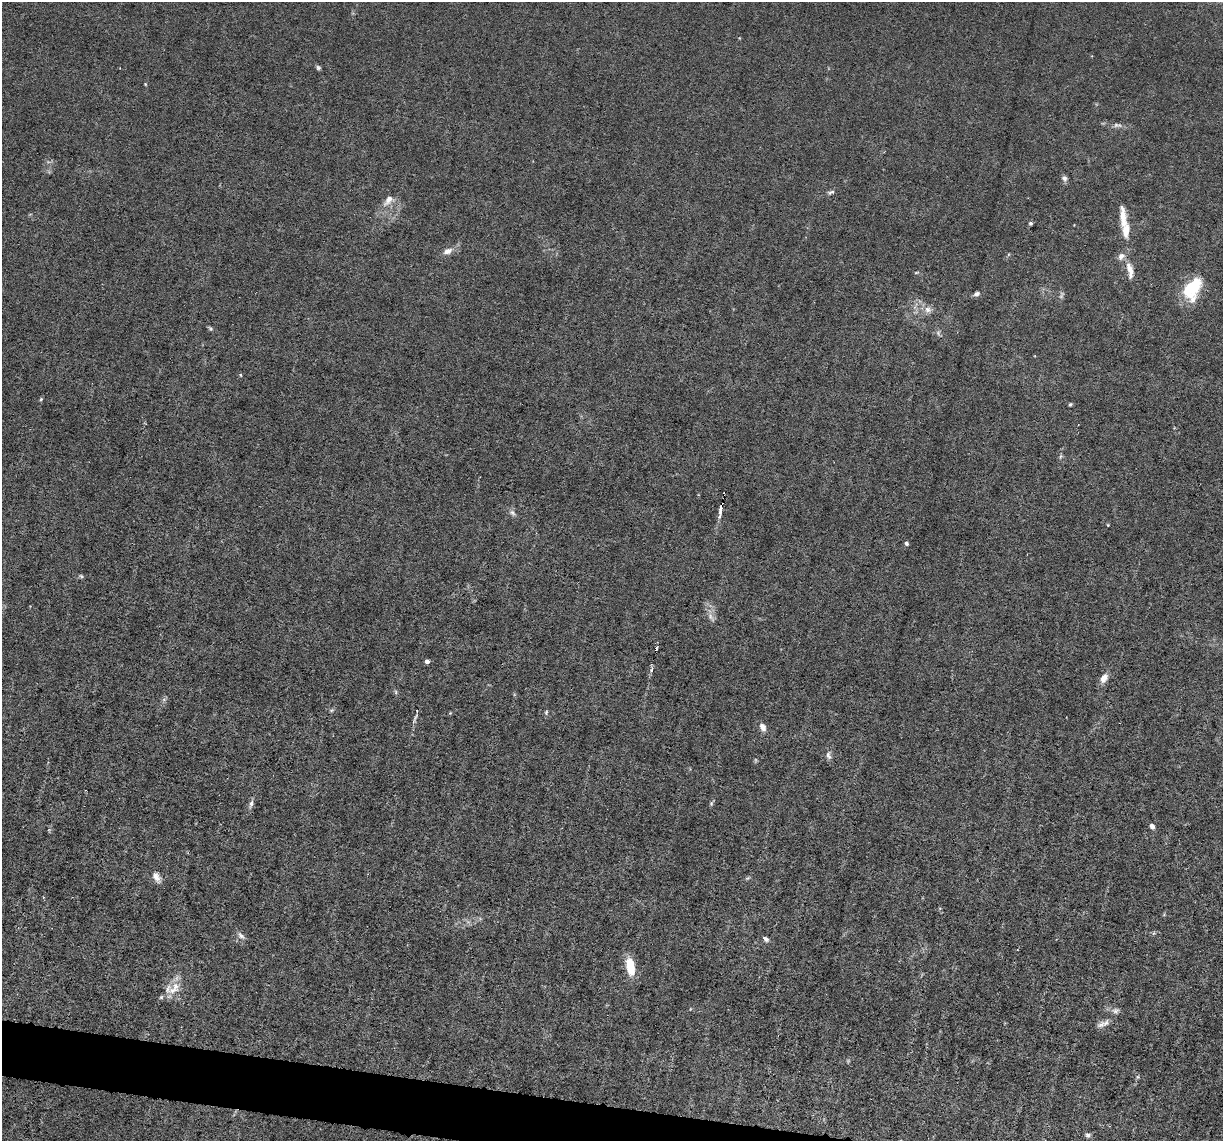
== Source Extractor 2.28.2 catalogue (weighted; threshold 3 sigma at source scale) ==
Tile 6 of 4 x 4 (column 2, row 2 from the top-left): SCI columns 1222-2442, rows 2514-3652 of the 4883 x 4908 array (HDU 1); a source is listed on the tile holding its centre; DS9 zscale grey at full resolution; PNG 1225 x 1143 px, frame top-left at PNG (2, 2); no overlay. Shown black and unused: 3% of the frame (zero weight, under 3 of 6 exposures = <1% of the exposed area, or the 3 px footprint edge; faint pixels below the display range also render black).
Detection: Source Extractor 2.28.2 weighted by HDU 2 'WHT'; one run over the whole footprint, this tile lists its part. Background 0.0122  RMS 0.0026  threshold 0.0108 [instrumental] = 3 sigma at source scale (4.09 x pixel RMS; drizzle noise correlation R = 1.36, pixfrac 0.8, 0.05/0.05 arcsec/px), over >= 5 px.
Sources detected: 57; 2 too faint to see at this stretch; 1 inside a brighter object's white glare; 1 cosmic-ray / hot-pixel residue — not listed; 3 inside a brighter listed object's ellipse — not listed separately; the other 50 listed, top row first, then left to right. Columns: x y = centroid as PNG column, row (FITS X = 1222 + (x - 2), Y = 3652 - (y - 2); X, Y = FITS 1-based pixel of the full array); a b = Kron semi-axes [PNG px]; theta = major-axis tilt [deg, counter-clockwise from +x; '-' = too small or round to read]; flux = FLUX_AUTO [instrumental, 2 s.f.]
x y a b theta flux
318 68 6 5 - 0.5
145 84 4 3 - 0.21
1117 125 13 6 -5 1.1
1064 178 9 6 -65 0.81
831 192 10 5 16 0.72
388 200 18 9 49 2.5
1123 218 31 8 -86 3.9
1031 223 5 4 - 0.43
448 251 13 7 19 1.7
1121 256 10 8 47 1.5
1130 270 20 7 -79 3.1
916 272 7 3 9 0.29
1192 289 30 18 63 10
977 294 7 5 30 0.84
928 309 10 9 - 1.6
210 328 7 5 -45 0.44
938 333 9 5 -71 0.62
240 375 5 3 - 0.26
41 399 5 3 - 0.34
1070 404 5 4 - 0.34
1060 456 8 4 81 0.44
720 510 20 4 83 1.6
512 513 10 6 -48 0.9
1108 525 4 3 - 0.21
907 543 5 4 - 0.56
81 576 7 4 -44 0.37
711 617 16 6 -59 1.4
427 661 4 4 - 1
651 669 8 3 71 0.55
1104 678 11 7 60 2.1
396 692 7 4 -89 0.38
164 699 7 4 1 0.48
331 710 7 4 19 0.42
546 712 7 5 70 0.43
450 713 4 4 - 0.22
763 727 8 6 -65 2
828 755 12 7 -75 1
711 803 8 4 58 0.42
251 804 13 6 76 0.98
1152 826 6 5 - 1.2
157 877 15 8 -57 1.8
747 878 8 4 27 0.39
241 935 12 6 -43 1.1
766 939 7 5 -38 0.85
631 968 14 8 -76 5.6
173 990 17 9 23 3
1115 1011 11 8 5 1.1
1102 1024 14 8 26 1.5
1137 1077 6 4 70 0.35
1088 1135 7 6 - 0.62
Overlapping masked pixels (flux is a lower limit): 1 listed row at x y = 720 510